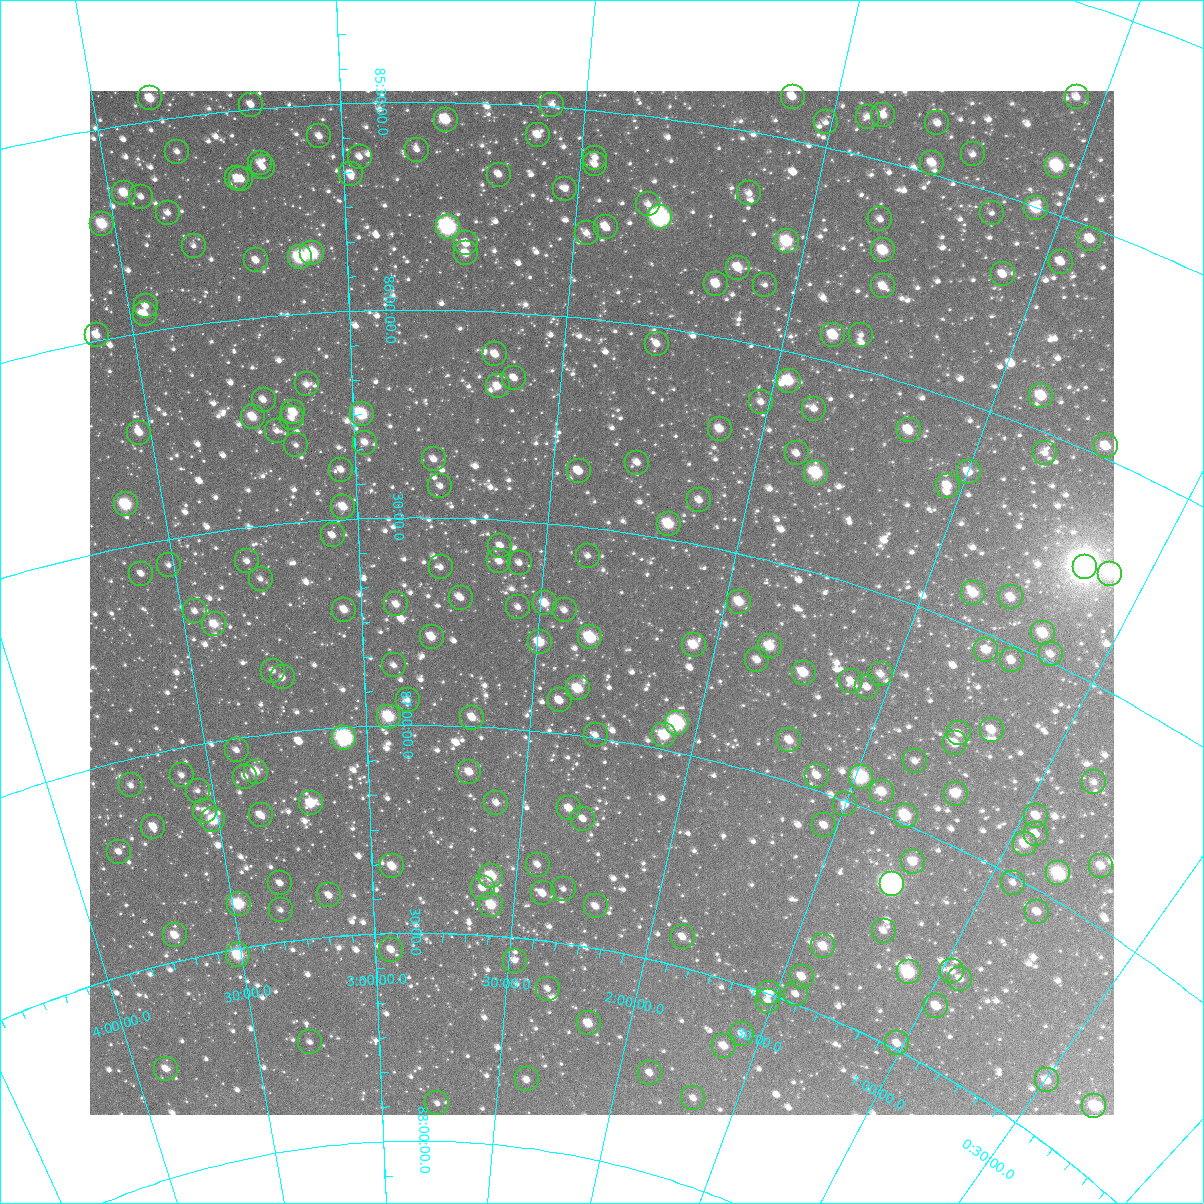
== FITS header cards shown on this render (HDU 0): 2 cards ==
NAXIS1  =                 1024
NAXIS2  =                 1024

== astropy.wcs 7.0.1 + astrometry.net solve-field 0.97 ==
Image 1024 x 1024 px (HDU 0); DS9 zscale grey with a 90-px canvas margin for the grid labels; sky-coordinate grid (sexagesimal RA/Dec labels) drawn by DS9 from the SOLVED WCS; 222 Tycho-2 reference stars matched to detected sources circled (green)
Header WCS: RA---TAN-SIP/DEC--TAN-SIP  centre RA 02:19:55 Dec +86:41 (34.98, +86.68 deg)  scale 8.66 arcsec/px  FOV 147.8' x 147.9'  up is +172 deg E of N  parity flipped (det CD > 0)
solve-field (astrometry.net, Tycho-2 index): VERIFIED the header's WCS against the Tycho-2 star catalogue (verified at 6 index scales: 10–222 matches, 0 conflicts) and refined it, rather than solving blind
Solved WCS: RA---TAN-SIP/DEC--TAN-SIP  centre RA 02:19:55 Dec +86:41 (34.98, +86.68 deg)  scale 8.67 arcsec/px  FOV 147.9' x 147.9'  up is +172 deg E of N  parity flipped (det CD > 0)
The solver's refit moves the header's centre by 0.26 arcsec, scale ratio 1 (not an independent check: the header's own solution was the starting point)
Tycho-2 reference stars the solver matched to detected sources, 222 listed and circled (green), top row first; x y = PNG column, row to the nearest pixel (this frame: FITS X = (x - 90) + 1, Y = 1024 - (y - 91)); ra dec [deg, ICRS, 3 dp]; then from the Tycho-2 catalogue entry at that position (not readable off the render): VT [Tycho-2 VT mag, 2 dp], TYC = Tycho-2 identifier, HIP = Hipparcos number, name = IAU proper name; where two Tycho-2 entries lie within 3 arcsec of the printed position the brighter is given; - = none
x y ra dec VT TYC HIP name
793 97 31.317 +85.398 10.70 4620-271-1 - -
1077 97 23.244 +85.218 11.16 4619-700-1 - -
150 98 50.763 +85.446 10.21 4620-1033-1 - -
251 105 47.728 +85.489 12.15 4620-1015-1 - -
552 105 38.504 +85.495 12.58 4620-516-1 - -
883 115 28.535 +85.393 10.98 4619-1833-1 - -
868 117 28.989 +85.406 12.00 4619-1387-1 - -
446 120 41.762 +85.542 9.69 4620-741-1 - -
826 122 30.179 +85.442 12.12 4620-555-1 - -
937 123 26.912 +85.379 11.77 4619-997-1 - -
538 135 38.888 +85.570 10.77 4620-583-1 - -
319 136 45.696 +85.576 11.23 4620-876-1 - -
417 150 42.654 +85.615 12.22 4620-751-1 - -
177 152 50.161 +85.582 11.82 4620-1137-1 - -
973 154 25.629 +85.427 11.94 4619-2275-1 - -
360 157 44.462 +85.630 11.43 4620-832-1 - -
595 158 37.035 +85.613 11.94 4620-877-1 - -
260 163 47.624 +85.630 11.82 4620-546-1 - -
932 163 26.742 +85.474 10.63 4619-1870-1 - -
595 164 37.030 +85.629 11.17 4620-405-1 - -
1057 166 23.114 +85.390 9.42 4619-1641-1 - -
263 167 47.538 +85.641 11.60 4620-552-1 - -
351 174 44.754 +85.671 10.92 4620-914-1 - -
499 175 40.038 +85.670 11.07 4620-684-1 - -
237 178 48.384 +85.662 11.40 4620-815-1 - -
241 179 48.253 +85.665 11.27 4620-794-1 - -
565 189 37.894 +85.695 11.62 4620-451-1 - -
124 193 52.008 +85.661 10.07 4620-1043-1 - -
749 193 32.066 +85.646 11.88 4620-579-1 - -
141 197 51.489 +85.677 12.14 4620-1077-1 - -
648 204 35.197 +85.710 11.99 4620-496-1 - -
1036 208 23.293 +85.502 9.60 4619-719-1 - -
168 213 50.721 +85.724 11.71 4620-804-1 - -
992 213 24.532 +85.548 11.98 4619-1626-1 - -
660 217 34.749 +85.736 7.09 4620-542-1 10800 -
880 219 27.828 +85.638 11.72 4619-1398-1 - -
102 224 52.871 +85.725 9.43 4620-1039-1 - -
448 227 41.643 +85.799 7.84 4620-850-1 12952 -
606 227 36.466 +85.777 11.09 4620-503-1 - -
587 233 37.071 +85.796 11.70 4620-627-1 - -
1090 239 21.400 +85.527 10.53 4619-968-1 - -
787 241 30.577 +85.742 9.24 4620-513-1 9504 -
466 243 41.025 +85.838 10.76 4620-884-1 - -
194 246 50.027 +85.811 12.44 4620-818-1 - -
883 250 27.490 +85.709 9.73 4619-1135-1 - -
312 253 46.145 +85.857 8.79 4620-758-1 - -
466 253 41.018 +85.863 10.68 4620-757-1 - -
300 257 46.563 +85.864 8.79 4620-674-1 14428 -
256 260 48.029 +85.863 11.29 4620-831-1 - -
1061 262 22.003 +85.603 10.89 4619-2022-1 - -
738 268 31.974 +85.827 10.45 4620-410-1 - -
1003 274 23.593 +85.679 11.02 4619-1041-1 - -
716 284 32.599 +85.875 10.53 4620-685-1 - -
765 285 30.993 +85.855 12.27 4620-718-1 - -
883 286 27.178 +85.792 10.70 4619-2027-1 - -
146 306 51.906 +85.938 11.53 4620-25-1 - -
145 314 51.982 +85.957 11.42 4620-37-1 - -
97 335 53.731 +85.986 10.89 4620-73-1 - -
833 335 28.373 +85.936 9.88 4619-2279-1 - -
861 335 27.469 +85.918 12.21 4619-2222-1 - -
657 344 34.264 +86.040 11.18 4620-311-1 - -
495 354 39.884 +86.103 10.79 4620-506-1 - -
514 378 39.155 +86.157 11.54 4620-786-1 - -
789 381 29.497 +86.068 9.62 4619-1893-1 - -
307 384 46.636 +86.171 11.69 4620-49-1 - -
498 386 39.746 +86.180 11.11 4620-568-1 - -
1041 396 21.023 +85.921 9.84 4619-1704-1 - -
264 400 48.233 +86.198 11.43 4620-47-1 - -
761 402 30.285 +86.133 11.53 4620-416-1 - -
814 409 28.390 +86.119 11.40 4619-2003-1 - -
293 412 47.189 +86.235 10.23 4620-127-1 - -
362 414 44.693 +86.249 9.09 4620-935-1 - -
253 417 48.690 +86.236 10.31 4620-29-1 - -
292 418 47.268 +86.249 12.01 4620-15-1 - -
720 429 31.545 +86.216 10.53 4620-446-1 - -
909 430 24.954 +86.106 10.07 4619-1798-1 - -
277 431 47.858 +86.276 11.89 4624-242-1 - -
139 433 52.883 +86.236 10.77 4620-119-1 - -
365 443 44.598 +86.318 11.50 4624-130-1 - -
296 445 47.189 +86.314 12.42 4624-301-1 - -
1106 446 18.322 +85.972 10.39 4619-1681-1 - -
797 453 28.608 +86.234 11.25 4619-2268-1 - -
1045 453 20.179 +86.045 11.33 4619-1400-1 - -
434 459 42.014 +86.359 11.45 4624-156-1 - -
637 463 34.346 +86.329 11.52 4624-299-1 - -
341 470 45.545 +86.380 11.40 4624-232-1 - -
579 471 36.501 +86.367 10.52 4624-58-1 - -
969 472 22.438 +86.155 10.62 4619-1721-1 - -
816 473 27.729 +86.266 9.12 4623-354-1 - -
440 486 41.754 +86.424 12.07 4624-280-1 - -
948 486 22.980 +86.203 10.57 4619-1636-1 - -
699 500 31.790 +86.394 11.12 4624-56-1 - -
126 504 53.889 +86.400 9.06 4624-434-1 16754 -
343 507 45.541 +86.470 10.40 4624-373-1 - -
669 524 32.798 +86.463 9.55 4624-64-1 - -
333 535 46.022 +86.537 11.95 4624-371-1 - -
500 546 39.306 +86.563 11.74 4624-166-1 - -
588 556 35.768 +86.568 11.75 4624-288-1 - -
247 561 49.530 +86.580 11.82 4624-395-1 - -
499 561 39.315 +86.599 11.16 4624-150-1 - -
520 563 38.495 +86.600 11.91 4624-46-1 - -
169 565 52.667 +86.562 12.47 4624-521-1 - -
441 567 41.698 +86.619 12.17 4624-422-1 - -
1085 567 17.187 +86.257 4.36 4623-1236-1 5372 -
141 574 53.813 +86.570 11.77 4624-27-1 - -
1110 574 16.258 +86.245 9.61 4619-1929-1 - -
261 579 49.066 +86.626 12.03 4624-507-1 - -
973 593 20.661 +86.423 9.95 4623-14-1 - -
1011 597 19.271 +86.398 10.52 4623-420-1 - -
461 598 40.822 +86.692 11.83 4624-375-1 - -
739 602 29.410 +86.613 10.10 4623-636-1 - -
545 603 37.321 +86.692 10.45 4624-148-1 - -
396 604 43.523 +86.709 11.23 4624-415-1 - -
518 607 38.418 +86.707 11.84 4624-387-1 - -
344 610 45.710 +86.717 11.00 4624-392-1 - -
565 610 36.469 +86.704 11.68 4624-469-1 - -
195 611 51.928 +86.682 11.94 4624-594-1 - -
214 624 51.209 +86.720 10.38 4624-581-1 - -
1043 633 17.569 +86.445 9.83 4623-472-1 - -
432 637 42.032 +86.787 10.55 4624-298-1 - -
590 637 35.255 +86.762 9.20 4624-343-1 - -
540 642 37.388 +86.787 9.96 4624-453-1 - -
694 645 30.876 +86.738 10.10 4624-277-1 - -
770 646 27.745 +86.699 10.01 4623-320-1 - -
986 650 19.334 +86.537 10.71 4623-531-1 - -
1051 654 16.948 +86.482 11.45 4623-535-1 - -
757 660 28.107 +86.739 11.16 4623-311-1 - -
1012 660 18.245 +86.535 10.98 4623-850-1 - -
394 665 43.672 +86.855 11.97 4624-342-1 - -
273 671 48.992 +86.849 11.89 4624-566-1 - -
804 673 26.075 +86.739 10.19 4623-532-1 - -
881 674 22.973 +86.684 11.54 4623-38-1 - -
283 677 48.572 +86.868 12.12 4624-565-1 - -
851 681 24.059 +86.723 11.63 4623-370-1 - -
867 687 23.328 +86.725 11.68 4623-417-1 - -
578 688 35.518 +86.888 9.90 4624-220-1 - -
408 700 43.080 +86.939 12.72 4624-552-1 - -
560 700 36.253 +86.921 11.28 4624-332-1 - -
389 717 43.953 +86.979 9.24 4624-402-1 - -
472 718 40.129 +86.979 10.91 4624-261-1 - -
677 723 30.895 +86.932 8.15 4624-412-1 9614 -
992 730 17.807 +86.708 10.65 4623-337-1 - -
959 733 18.991 +86.747 11.26 4623-545-1 - -
596 735 34.441 +86.993 11.54 4624-437-1 - -
664 735 31.347 +86.966 9.61 4624-334-1 - -
344 738 46.033 +87.026 7.89 4624-596-1 14285 -
789 740 25.821 +86.904 10.59 4623-599-1 - -
955 743 18.992 +86.773 10.45 4623-334-1 - -
237 750 51.059 +87.028 11.74 4624-964-1 - -
915 761 20.282 +86.850 11.48 4623-493-1 - -
256 772 50.304 +87.086 10.31 4624-937-1 - -
469 772 40.160 +87.110 10.75 4624-439-1 - -
182 775 53.787 +87.065 12.32 4624-1054-1 - -
817 776 24.154 +86.965 11.18 4623-497-1 - -
245 777 50.840 +87.094 11.43 4624-663-1 - -
861 777 22.255 +86.933 8.49 4623-801-1 6913 -
1094 782 12.988 +86.707 11.84 4623-643-1 - -
131 785 56.208 +87.063 11.93 4624-908-1 - -
198 791 53.179 +87.109 12.44 4624-929-1 - -
882 792 21.144 +86.949 10.33 4623-528-1 - -
956 794 18.068 +86.884 10.40 4623-511-1 - -
311 803 47.857 +87.176 10.01 4624-644-1 - -
496 803 38.771 +87.180 11.45 4624-563-1 - -
845 804 22.503 +87.008 11.45 4623-521-1 - -
569 808 35.214 +87.176 11.03 4624-404-1 - -
205 811 53.002 +87.160 11.31 4624-942-1 - -
261 815 50.368 +87.191 11.11 4624-898-1 - -
906 816 19.735 +86.980 9.41 4623-608-1 - -
1036 816 14.458 +86.845 10.93 4623-72-1 - -
583 819 34.453 +87.197 11.95 4624-287-1 - -
213 820 52.688 +87.185 9.58 4624-972-1 - -
824 825 23.092 +87.073 11.28 4623-719-1 - -
153 827 55.625 +87.172 11.02 4624-656-1 - -
1036 834 14.104 +86.884 11.51 4623-488-1 - -
1025 844 14.318 +86.917 10.00 4623-162-1 - -
119 852 57.565 +87.210 11.43 4624-933-1 - -
913 862 18.567 +87.075 10.42 4623-597-1 - -
538 865 36.433 +87.320 11.49 4624-579-1 - -
392 866 43.936 +87.339 10.58 4624-41-1 - -
1101 866 10.893 +86.872 10.41 4623-118-1 - -
1058 873 12.353 +86.940 8.73 4623-707-1 - -
491 876 38.786 +87.358 9.38 4624-89-1 - -
280 883 49.826 +87.359 11.76 4624-775-1 - -
1013 883 13.942 +87.013 11.74 4623-841-1 - -
892 884 19.055 +87.145 6.31 4623-907-1 5928 -
483 888 39.201 +87.387 11.25 4624-43-1 - -
564 889 34.955 +87.370 12.56 4624-484-1 - -
543 893 36.013 +87.387 11.32 4624-577-1 - -
329 895 47.321 +87.401 11.52 4624-988-1 - -
239 904 52.148 +87.395 9.16 4624-838-1 16191 -
491 905 38.681 +87.427 10.00 4624-245-1 12003 -
596 906 33.121 +87.401 11.33 4624-493-1 - -
281 910 49.968 +87.424 11.87 4624-770-1 - -
1037 912 12.311 +87.046 10.99 4623-16-1 - -
884 931 18.506 +87.255 11.73 4623-562-1 - -
175 935 55.811 +87.438 10.53 4624-828-1 - -
683 937 28.257 +87.429 11.21 4623-131-1 - -
823 946 21.034 +87.346 10.32 4623-727-1 - -
391 950 44.105 +87.540 11.50 4624-873-1 - -
238 955 52.648 +87.514 9.35 4624-935-1 - -
515 961 37.134 +87.555 12.15 4624-159-1 - -
952 971 14.525 +87.270 11.67 4623-632-1 - -
909 972 16.423 +87.319 8.85 4623-839-1 5122 -
802 977 21.506 +87.433 10.85 4623-882-1 - -
960 979 13.958 +87.277 11.45 4623-725-1 - -
548 989 35.083 +87.614 12.19 4624-165-1 - -
769 993 22.845 +87.498 11.17 4623-199-1 - -
796 994 21.471 +87.477 11.85 4623-193-1 - -
768 1001 22.782 +87.515 12.04 4623-177-1 - -
936 1006 14.371 +87.362 10.84 4623-578-1 - -
589 1023 32.404 +87.681 10.52 4624-195-1 - -
742 1034 23.529 +87.612 11.37 4623-257-1 - -
310 1042 49.225 +87.748 12.07 4624-1108-1 - -
897 1043 15.298 +87.486 11.00 4623-815-1 - -
724 1046 24.310 +87.653 10.71 4623-5-1 - -
166 1069 58.197 +87.744 11.07 4624-1094-1 - -
650 1073 28.138 +87.766 11.41 4623-37-1 - -
527 1079 35.625 +87.837 11.95 4624-1085-1 - -
1047 1080 7.402 +87.374 10.33 4623-754-1 - -
693 1098 25.101 +87.795 11.79 4623-221-1 - -
437 1103 41.319 +87.909 12.42 4624-1083-1 - -
1094 1106 4.582 +87.356 9.32 4623-713-1 - -